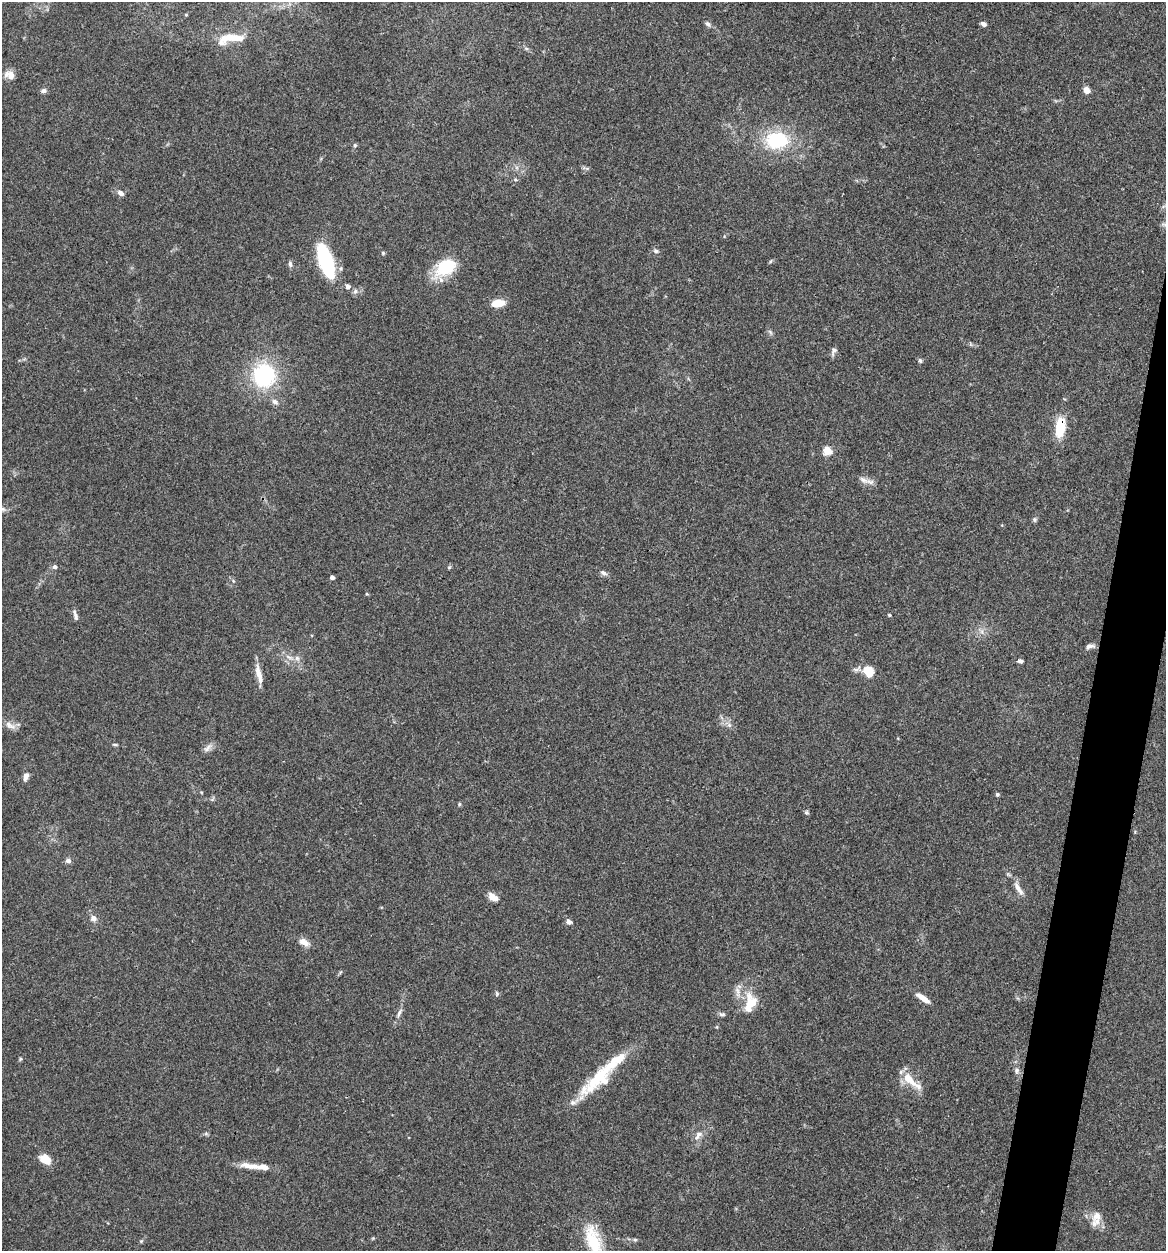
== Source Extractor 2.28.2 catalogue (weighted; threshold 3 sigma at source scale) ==
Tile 10 of 4 x 4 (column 2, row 3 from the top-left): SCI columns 1289-2452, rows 1254-2502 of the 5024 x 5001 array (HDU 1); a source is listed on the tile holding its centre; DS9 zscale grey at full resolution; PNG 1168 x 1253 px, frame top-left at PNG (2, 2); no overlay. Shown black and unused: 3% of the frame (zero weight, under 3 of 4 exposures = <1% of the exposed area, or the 3 px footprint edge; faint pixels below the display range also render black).
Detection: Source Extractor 2.28.2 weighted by HDU 2 'WHT'; one run over the whole footprint, this tile lists its part. Background 0.0777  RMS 0.0062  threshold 0.0278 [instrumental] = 3 sigma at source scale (4.5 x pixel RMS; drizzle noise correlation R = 1.50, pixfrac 1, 0.05/0.05 arcsec/px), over >= 5 px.
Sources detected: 81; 5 inside a brighter listed object's ellipse — not listed separately; the other 76 listed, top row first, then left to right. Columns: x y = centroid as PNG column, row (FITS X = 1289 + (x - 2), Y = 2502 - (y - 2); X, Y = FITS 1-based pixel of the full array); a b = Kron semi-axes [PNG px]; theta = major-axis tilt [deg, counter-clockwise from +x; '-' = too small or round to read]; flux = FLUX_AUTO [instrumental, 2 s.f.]
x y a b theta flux
186 15 4 3 - 0.52
708 24 8 6 -36 1.6
984 24 6 5 - 2.1
231 38 35 10 9 15
10 75 12 9 -21 4.9
1086 90 5 5 - 6.1
44 91 7 6 - 1.8
777 140 27 20 1 35
355 145 5 5 - 1.2
121 193 10 6 -36 2.3
1165 225 10 5 -25 1.8
656 251 7 5 -32 1.4
383 253 5 5 - 0.79
325 260 25 9 -71 88
771 261 5 3 - 0.69
290 264 9 5 -75 1.4
446 267 27 18 31 24
341 268 6 4 71 1
348 287 6 6 - 2.1
355 291 7 5 68 1.6
498 303 12 6 8 12
770 332 9 3 -45 1
833 351 12 6 73 2.1
920 360 6 5 - 1.4
264 375 23 21 -83 53
275 402 9 7 -45 2.5
1060 427 23 11 82 16
827 451 5 5 - 25
863 480 15 7 -35 3.6
3 509 8 6 -21 1.7
1035 519 6 6 - 1.2
55 567 6 6 - 1.6
449 567 5 4 - 0.8
603 573 10 6 -23 2
332 577 4 4 - 2.5
233 581 5 3 - 0.73
75 615 15 5 -74 2.3
889 615 4 3 - 0.7
1090 646 12 5 5 2.2
297 658 7 6 - 1.9
1020 661 6 5 - 1.6
868 671 9 8 - 14
259 674 24 6 -76 6.1
10 725 16 7 -34 3.8
729 725 6 6 - 1.6
115 745 8 3 -5 0.87
207 748 14 6 42 2.9
26 777 11 6 74 2.8
997 794 4 4 - 1
459 804 5 4 - 0.79
806 812 5 5 - 1
68 861 7 6 - 1.9
1017 887 14 6 -61 3.7
493 897 13 7 -30 4.6
93 918 8 7 - 2.9
569 922 8 7 - 2.1
304 942 13 7 -27 4.6
738 992 15 7 -86 4.1
497 994 8 3 -89 0.85
923 998 18 6 -35 6.3
750 1003 26 14 78 15
399 1013 12 5 72 2.2
722 1014 10 5 -9 1.5
717 1027 5 3 - 0.56
20 1059 6 3 71 0.73
1017 1070 7 6 - 1.8
600 1075 67 13 45 35
909 1079 26 10 -47 11
206 1134 7 4 -19 0.93
698 1135 15 7 53 3.9
45 1159 14 9 -34 8
251 1166 30 7 -9 7.8
1097 1216 16 12 51 5.5
593 1240 42 18 -73 25
635 1240 6 4 -1 0.95
141 1241 4 4 - 0.7
Overlapping masked pixels (flux is a lower limit): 1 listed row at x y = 1060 427
Isophote crosses this tile's border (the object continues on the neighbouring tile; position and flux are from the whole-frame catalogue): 3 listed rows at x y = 1165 225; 3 509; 593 1240